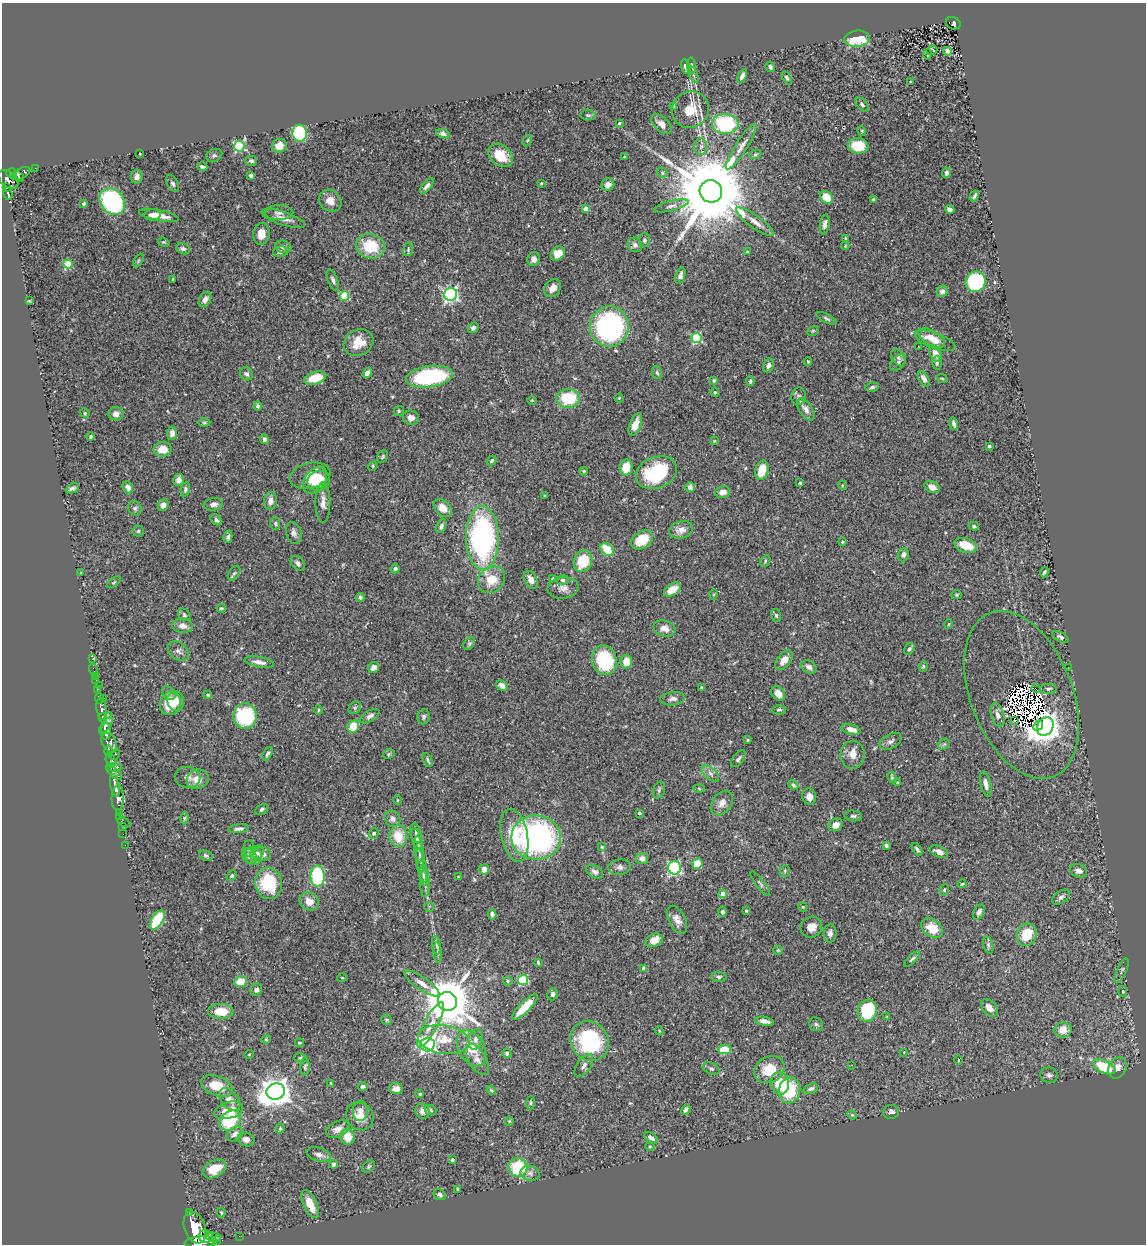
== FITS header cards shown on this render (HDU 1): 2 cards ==
NAXIS1  =                 1144
NAXIS2  =                 1242

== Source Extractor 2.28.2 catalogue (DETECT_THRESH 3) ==
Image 1144 x 1242 px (HDU 1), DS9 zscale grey, 1 PNG px = 1 image px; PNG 1148 x 1246 px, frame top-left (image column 1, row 1242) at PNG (2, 3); each listed source drawn as its Kron ellipse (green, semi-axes under 4 px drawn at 4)
Background 0.446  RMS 0.035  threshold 0.106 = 3 sigma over >= 5 px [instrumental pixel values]
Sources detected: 439; all 439 listed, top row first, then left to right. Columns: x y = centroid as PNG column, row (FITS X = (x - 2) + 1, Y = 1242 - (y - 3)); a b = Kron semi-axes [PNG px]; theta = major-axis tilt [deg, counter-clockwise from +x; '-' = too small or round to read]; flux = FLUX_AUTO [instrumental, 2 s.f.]
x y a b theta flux
953 23 7 6 - 110
857 39 13 8 6 120
932 50 5 4 - 37
948 51 4 4 - 11
927 54 5 3 - 27
686 66 7 4 -75 22
692 66 8 3 -85 3.7
770 67 5 4 - 5.5
693 75 9 3 -69 3.8
742 76 7 4 64 11
787 78 7 4 -59 5.3
911 81 4 2 - 1.9
862 104 8 5 -47 5.3
674 106 4 4 - 6.5
690 110 19 18 - 51
588 115 7 5 -2 4.4
619 123 3 3 - 2.6
661 124 12 7 -44 16
725 124 13 10 -1 200
862 131 5 3 - 2.1
300 133 8 7 - 240
443 134 7 4 -17 5.9
527 141 6 3 58 2.9
239 146 5 5 - 280
279 146 7 7 - 24
701 146 8 6 -87 8
858 146 10 7 -8 58
741 147 27 6 58 20
140 154 3 2 - 1.5
755 154 6 4 21 3.3
214 155 8 6 24 5.3
500 155 13 10 -41 44
625 157 3 3 - 2.9
251 161 6 5 - 5.1
202 167 5 3 - 5
35 168 2 2 - 7.1
12 173 5 5 - 390
662 173 5 5 - 3.4
946 173 5 3 - 5.8
21 174 10 5 23 280
251 176 4 3 - 11
18 177 5 3 - 210
137 177 7 6 - 9.3
8 179 12 7 -41 550
541 183 3 2 - 2.3
173 184 9 5 -58 5.8
608 185 6 6 - 15
427 186 9 4 50 7.6
7 187 4 3 - 110
711 191 11 11 - 41000
8 193 6 3 -76 190
974 196 6 3 59 5.7
827 197 7 5 -45 42
874 200 4 3 - 3.6
112 201 14 11 -50 350
330 201 12 10 -39 19
84 203 4 3 - 3.5
671 206 17 5 15 11
586 209 4 4 - 31
950 209 5 4 - 8.6
279 213 14 7 0 12
152 215 8 5 5 12
159 215 20 5 -11 25
283 218 23 6 -18 20
755 222 22 6 -36 21
825 225 10 4 83 10
261 234 11 8 82 23
846 238 3 2 - 2.4
644 240 7 6 - 5.1
164 242 6 4 -18 2.9
635 245 7 7 - 8.2
370 246 14 12 -16 84
845 246 4 3 - 2
283 247 8 6 -13 10
183 249 7 5 -21 6.5
408 249 7 5 74 4.2
280 252 7 5 13 6
747 252 4 3 - 2.4
558 254 8 6 44 34
534 259 7 6 - 11
138 261 7 4 59 3.4
68 264 5 4 - 99
680 276 8 4 73 10
173 279 3 3 - 2.1
333 280 11 5 -68 7.5
976 282 10 10 - 280
553 288 10 7 53 18
942 291 6 5 - 8.9
451 294 7 6 - 500
345 296 5 4 - 100
205 299 8 5 60 10
29 301 3 2 - 1.5
826 318 11 4 -26 5.3
609 326 20 19 - 450
473 328 6 5 - 6.2
813 331 6 4 31 3.2
696 338 5 5 - 210
932 338 14 7 -31 27
935 341 21 7 -20 32
358 342 15 12 26 37
918 347 3 2 - 1.5
935 354 8 5 -64 22
898 357 9 6 -59 6.7
808 361 4 3 - 2.4
898 362 10 6 51 6.6
937 363 7 4 88 4.9
769 365 7 5 65 8
367 373 5 4 - 10
657 373 7 5 -70 4.9
246 374 7 6 - 8.6
429 377 24 10 8 280
315 378 11 6 16 54
942 378 5 3 - 2.2
924 379 8 4 -56 13
714 381 4 4 - 4.6
750 381 5 3 - 4.4
872 387 7 4 9 5.1
715 392 4 4 - 2.7
799 396 9 7 80 7.2
568 398 12 9 3 100
619 398 4 4 - 2.3
532 400 4 3 - 1.7
258 406 4 4 - 5.1
806 409 12 6 -55 15
399 411 5 5 - 3.5
85 413 5 4 - 2.9
116 414 7 6 - 14
411 418 8 7 - 16
204 423 6 4 0 3.5
954 424 6 3 -74 6.3
635 425 12 5 68 23
172 433 7 5 84 14
90 437 4 4 - 3.2
264 439 5 4 - 7.7
714 441 4 3 - 1.6
989 446 3 3 - 5.4
162 449 9 7 2 32
382 457 6 5 - 3.4
492 461 5 4 - 4
373 466 5 4 - 2.8
626 467 8 6 76 51
762 470 10 6 76 45
584 471 4 3 - 3.1
656 473 21 15 22 160
310 476 21 12 13 37
179 480 6 5 - 15
315 480 15 10 55 49
319 481 11 10 - 32
800 483 4 4 - 2.9
842 485 5 3 - 2
128 487 6 5 - 12
690 487 5 4 - 9.3
932 487 8 5 -26 15
72 488 7 4 22 6.7
185 489 7 4 78 5.3
723 492 7 6 - 15
544 496 3 2 - 2.2
270 501 9 6 81 14
323 503 20 7 90 18
213 504 9 6 8 11
163 505 6 5 - 12
135 508 7 6 - 6.1
443 508 10 7 -45 29
216 520 6 4 -45 6.3
275 523 7 5 -90 4.2
441 526 7 4 66 7
974 526 5 4 - 4.7
681 530 12 8 17 18
138 531 5 5 - 3.9
294 533 11 7 -75 10
228 537 6 4 76 5.8
482 538 32 16 -90 580
642 540 12 8 35 68
842 542 4 3 - 2
966 545 11 7 -18 48
607 549 7 5 -43 76
903 555 7 5 72 8.7
583 561 11 9 69 73
765 561 6 4 53 3.5
298 563 8 6 -50 8.8
395 569 4 4 - 7.4
1044 572 5 4 - 5
80 573 3 2 - 1.2
234 573 8 5 53 4.7
553 579 3 3 - 2.6
492 580 14 12 40 50
531 580 9 6 -61 16
563 580 6 4 -2 4.7
114 582 8 4 35 3.2
563 588 15 10 5 17
672 590 9 6 34 29
714 594 5 3 - 2.3
957 595 5 4 - 3.3
360 597 4 3 - 4
221 608 4 4 - 3.4
184 615 7 5 -47 4.4
776 615 6 5 - 4.1
949 624 5 3 - 2.1
182 626 10 7 -5 13
664 628 11 8 -16 18
1060 637 9 4 -29 5.3
469 643 7 5 50 4.3
909 649 6 5 - 5.3
178 651 12 8 -38 9.9
92 659 4 4 - 5.7
604 660 15 12 -74 160
784 660 11 6 51 21
626 661 7 6 - 28
259 662 15 5 -10 15
923 666 5 4 - 2.9
809 667 8 6 -30 9.3
374 668 6 5 - 10
1068 668 2 2 - 1.7
94 670 6 2 -72 10
95 676 2 2 - 7.7
96 680 3 2 - 18
99 685 3 2 - 9.2
502 686 6 4 -29 15
701 687 3 3 - 3.6
97 689 4 3 - 94
1036 689 5 2 - 2.9
1048 689 8 5 6 5
169 693 8 5 -46 15
778 693 8 6 -48 17
208 695 4 3 - 3.8
1022 695 88 51 -68 310
99 698 5 3 - 220
103 698 3 2 - 27
673 699 12 6 7 9.4
176 701 10 8 -77 21
170 704 12 10 63 54
355 708 7 5 45 4.6
102 709 11 5 -82 1200
318 710 5 3 - 2.7
779 710 7 4 0 4.4
108 715 3 2 - 12
998 715 12 6 -73 14
245 716 12 12 - 160
370 716 10 5 31 9.1
423 717 7 6 - 6
103 718 4 3 - 460
1015 720 3 2 - 1.8
106 725 10 3 51 1100
1038 725 5 3 - 2500
1045 726 9 8 - 2300
353 727 6 5 - 48
851 729 10 5 -14 23
106 732 8 5 89 1800
748 740 3 3 - 2.6
891 741 12 7 29 8.9
109 743 10 7 -61 1300
944 744 6 5 - 3.6
109 751 6 3 -89 420
268 754 7 4 57 5.1
389 754 6 4 24 3.1
115 755 6 3 43 160
853 755 14 12 84 22
738 759 10 5 54 6
428 760 7 3 -65 4.1
111 761 7 4 -75 400
114 767 8 4 -6 480
114 773 10 4 -42 710
710 774 10 5 -42 9.9
188 777 13 10 -10 13
892 778 6 4 -63 3.4
198 779 11 9 16 31
898 782 4 3 - 1.9
986 784 13 5 -77 13
115 785 11 4 -79 1200
793 785 5 4 - 4.1
699 789 5 3 - 2.7
659 790 8 6 72 5.8
809 797 8 7 - 14
118 798 13 6 88 1700
397 800 4 3 - 2.1
722 803 14 9 53 18
262 809 7 4 33 5.1
120 812 3 2 - 43
639 813 4 3 - 3.9
853 816 9 5 -6 5.3
120 817 2 2 - 13
185 818 6 4 89 3.6
392 819 8 7 - 10
124 822 7 3 -26 65
836 825 7 6 - 18
122 827 2 2 - 14
239 829 10 4 7 7.8
374 833 5 5 - 3.8
416 833 10 5 -77 7.3
123 834 2 2 - 9.8
514 835 27 13 -78 82
398 836 11 9 -89 54
536 838 25 22 -5 610
417 839 10 5 -74 7.1
125 845 2 2 - 10
886 846 4 4 - 5.5
602 847 4 4 - 2.6
249 848 8 5 -89 5.4
419 849 13 4 -86 7.7
917 849 7 3 -55 4.7
939 852 10 5 -22 13
257 853 8 6 49 7.6
262 854 9 7 3 11
420 855 13 4 -89 6.5
206 856 7 5 -26 5.4
249 856 8 6 -52 11
253 856 9 8 - 12
642 858 6 5 - 17
697 863 5 5 - 48
422 866 17 4 -80 10
620 867 11 8 6 10
675 868 7 6 - 310
484 869 5 5 - 16
785 871 5 5 - 3.7
1079 871 9 6 -21 12
595 872 9 6 -31 9.2
423 875 10 3 -83 4.7
232 876 6 4 50 3.3
318 876 10 7 -89 200
458 877 4 2 - 1.7
269 883 16 13 -78 110
425 883 14 5 -89 10
760 884 15 3 -53 5.1
962 884 4 3 - 2.4
944 890 6 4 75 3
723 894 4 4 - 22
1061 897 10 6 33 8.1
309 901 10 8 -32 23
429 907 5 5 - 2.9
803 907 5 4 - 2.1
746 911 3 2 - 2.4
722 912 5 4 - 5.9
979 912 8 5 65 8.6
492 914 5 4 - 10
157 920 10 5 58 140
677 920 15 8 -63 17
811 927 11 10 - 21
932 928 12 8 -36 47
830 933 9 6 88 10
1027 934 11 9 73 66
654 940 9 6 25 30
436 945 9 4 -82 5.8
988 945 9 5 -77 5.4
778 950 5 4 - 2.6
438 952 10 3 -86 5
912 959 10 3 44 4.3
538 962 4 3 - 2.9
644 969 4 4 - 13
1122 971 13 5 66 6.6
719 977 7 5 -1 5.4
342 978 5 3 - 2
523 980 5 5 - 150
508 981 5 4 - 3
241 982 7 5 21 43
422 983 21 6 -35 20
256 990 6 5 - 7.1
1123 992 5 4 - 4.3
553 994 6 5 - 5.6
447 1001 10 9 - 13000
525 1007 17 5 46 60
989 1008 10 6 -49 17
221 1011 13 7 -2 46
867 1011 11 9 75 140
887 1017 4 4 - 2.3
386 1020 5 5 - 3.3
764 1021 9 4 -9 12
816 1024 7 6 - 5.5
430 1025 25 7 62 22
1063 1030 8 7 - 30
659 1031 4 3 - 2.5
266 1039 5 4 - 2.9
475 1039 10 7 79 10
444 1040 26 14 -8 62
590 1041 21 18 -54 230
299 1043 4 3 - 3.3
427 1045 7 7 - 830
471 1048 19 13 -60 49
724 1049 6 5 - 58
904 1052 2 2 - 1.3
507 1053 5 4 - 5.8
249 1054 5 3 - 1.8
301 1058 7 4 -10 3.6
477 1059 17 9 -59 19
958 1060 5 3 - 2
851 1065 2 2 - 1.5
584 1066 13 6 55 12
305 1067 9 4 88 4.2
1104 1067 12 6 -25 100
1117 1068 11 8 62 16
711 1069 8 5 -28 6.4
769 1069 16 13 29 58
1049 1075 9 7 -11 7.3
330 1083 4 2 - 1.8
780 1083 11 9 -77 60
217 1086 16 9 -22 53
363 1087 5 4 - 8.7
396 1089 7 5 -5 13
811 1089 7 5 22 7.5
491 1090 5 3 - 2.9
790 1090 13 10 76 110
276 1092 9 8 - 3600
420 1094 3 2 - 2.4
230 1099 13 8 -50 21
530 1103 6 4 86 3.5
686 1109 5 4 - 6.9
229 1110 15 8 16 46
431 1110 6 5 - 4.1
360 1111 10 7 83 12
422 1111 8 7 - 13
891 1112 8 7 - 8.5
852 1115 5 4 - 2.3
360 1116 15 13 -52 35
230 1121 12 9 36 130
509 1121 4 4 - 2.7
280 1128 5 3 - 3.4
338 1129 12 7 26 18
235 1134 9 6 35 13
347 1137 8 7 - 36
651 1138 7 4 -32 9.4
246 1139 8 6 -18 10
650 1147 5 3 - 2.2
319 1154 12 6 -16 13
452 1160 4 3 - 4
334 1164 4 4 - 6.8
369 1166 7 5 47 4.1
518 1167 9 9 - 120
214 1169 13 8 28 50
530 1173 9 7 -13 9.4
458 1189 3 3 - 3.4
440 1195 6 5 - 7.6
310 1204 15 6 -65 38
189 1213 3 3 - 88
221 1213 5 3 - 2.8
195 1227 16 10 -71 4800
206 1236 7 6 - 1500
239 1236 2 2 - 10
213 1237 8 4 -5 640
217 1240 4 3 - 390
201 1242 16 5 4 4000
At the frame edge (FLAGS 8, measured only in part): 1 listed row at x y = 201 1242